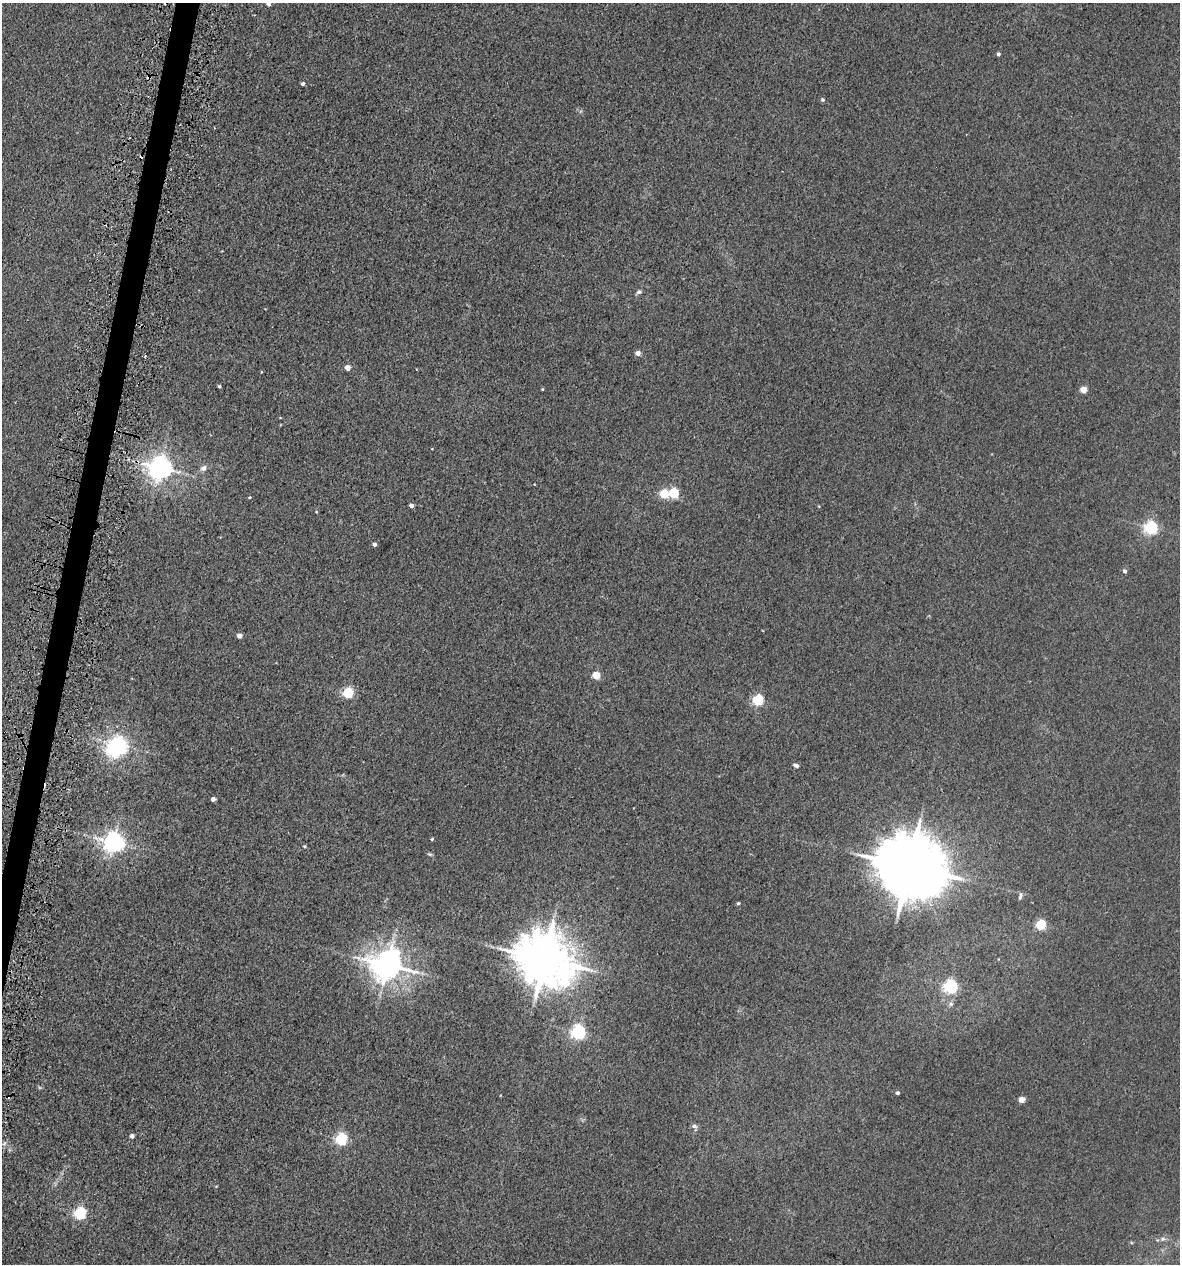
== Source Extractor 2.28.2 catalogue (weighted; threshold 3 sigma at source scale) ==
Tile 7 of 4 x 4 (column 3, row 2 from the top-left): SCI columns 2695-3872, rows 2574-3835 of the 5223 x 5150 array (HDU 1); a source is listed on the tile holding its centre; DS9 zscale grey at full resolution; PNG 1182 x 1266 px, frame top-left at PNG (2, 3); no overlay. Shown black and unused: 2% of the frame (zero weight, under 3 of 5 exposures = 5% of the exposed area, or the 3 px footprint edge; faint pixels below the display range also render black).
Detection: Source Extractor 2.28.2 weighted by HDU 2 'WHT'; one run over the whole footprint, this tile lists its part. Background 0.0171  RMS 0.0029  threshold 0.013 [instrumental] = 3 sigma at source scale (4.5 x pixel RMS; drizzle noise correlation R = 1.50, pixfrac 1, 0.05/0.05 arcsec/px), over >= 5 px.
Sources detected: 49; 1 inside a brighter object's white glare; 2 cosmic-ray / hot-pixel residue — not listed; the other 46 listed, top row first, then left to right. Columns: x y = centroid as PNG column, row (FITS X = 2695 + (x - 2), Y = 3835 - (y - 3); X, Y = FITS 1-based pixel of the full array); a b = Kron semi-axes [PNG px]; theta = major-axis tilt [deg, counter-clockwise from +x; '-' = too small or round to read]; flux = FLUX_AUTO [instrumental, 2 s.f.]
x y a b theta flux
268 3 8 5 -57 0.85
998 54 4 4 - 0.58
303 84 4 3 - 0.69
822 100 5 5 - 0.52
639 292 7 5 17 0.64
638 353 4 4 - 2
347 368 4 4 - 3
219 386 3 3 - 0.53
542 389 3 3 - 0.29
1083 389 4 4 - 5.2
160 468 7 7 - 290
203 468 10 8 34 1.3
673 493 5 5 - 25
664 494 5 5 - 12
249 497 4 3 - 0.31
411 505 4 4 - 1.4
1151 527 5 5 - 60
375 544 4 4 - 0.92
1125 571 5 4 - 0.86
239 636 4 4 - 2.4
596 675 5 4 - 8.7
348 693 5 5 - 27
758 700 5 5 - 33
118 745 6 6 - 120
796 765 6 4 -29 0.81
213 799 4 4 - 1.5
432 839 3 3 - 0.35
114 842 7 7 - 200
304 846 4 4 - 0.3
430 854 7 4 -19 0.44
909 867 21 17 -23 2400
1020 896 9 4 80 0.63
738 903 4 4 - 0.37
1041 925 5 5 - 22
544 959 17 15 -29 1400
387 965 10 9 - 490
950 986 6 5 - 69
951 1004 7 6 - 0.74
578 1032 6 6 - 79
897 1093 4 3 - 0.71
1022 1100 5 4 - 4.4
695 1127 10 6 -63 1
132 1136 4 4 - 1.1
341 1139 5 5 - 44
80 1213 6 5 - 42
1163 1239 7 5 43 0.77
Isophote crosses this tile's border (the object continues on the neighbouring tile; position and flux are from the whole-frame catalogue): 1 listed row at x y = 268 3